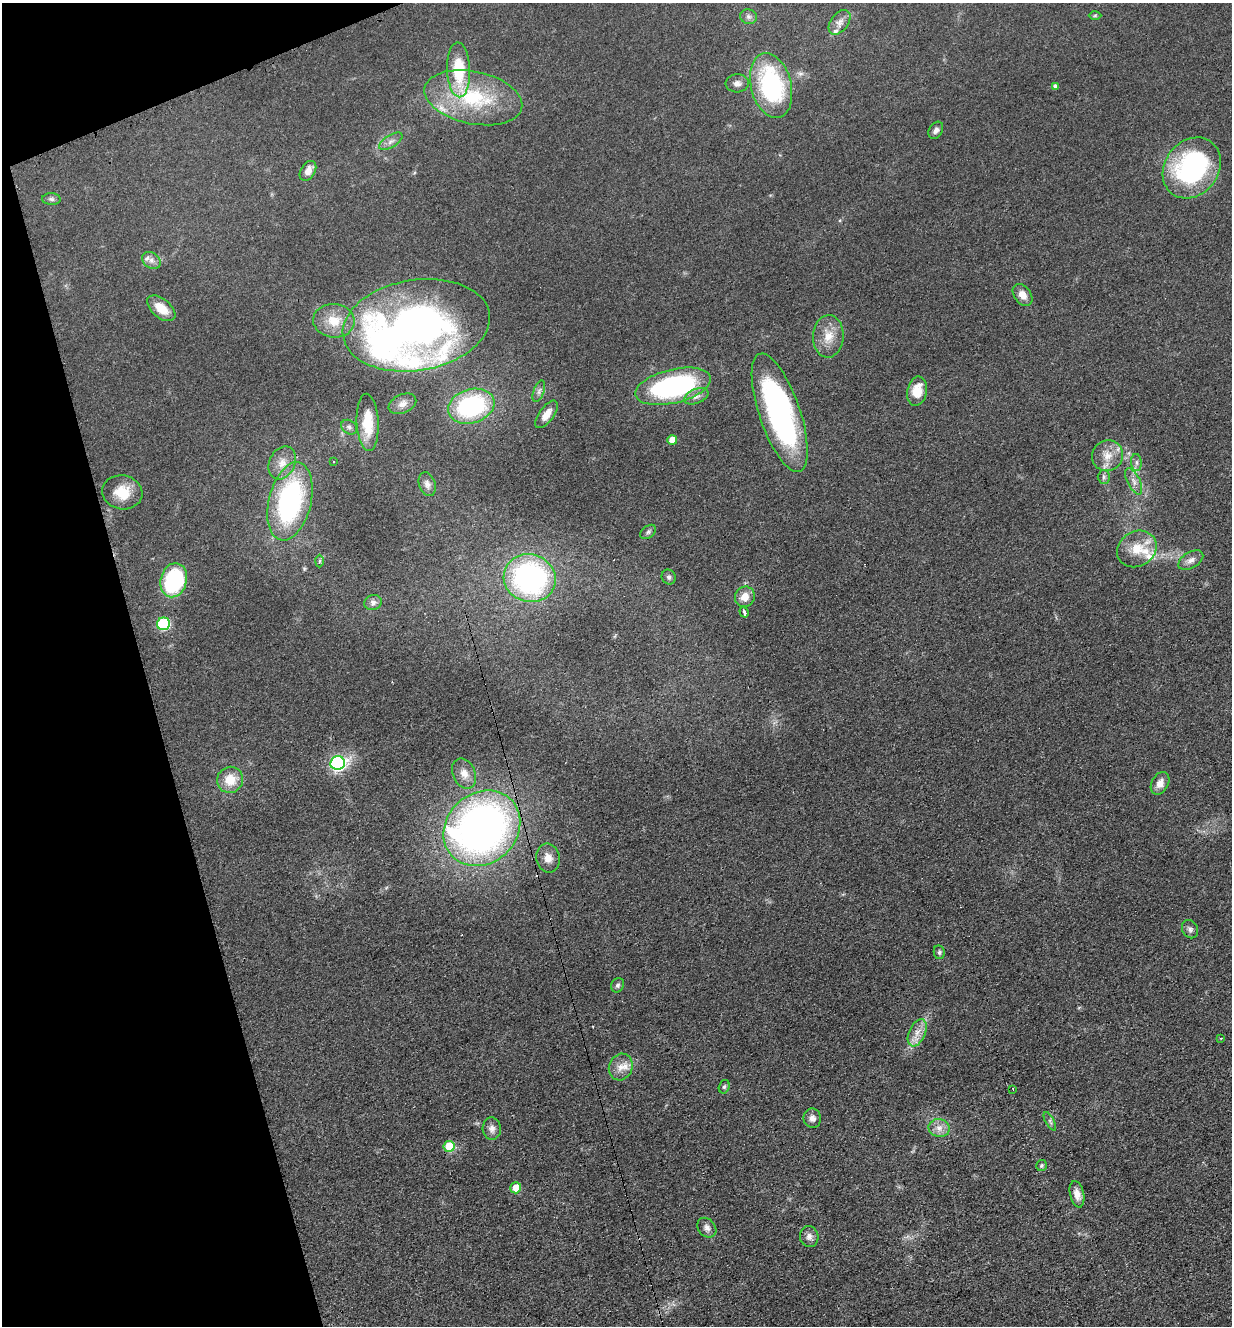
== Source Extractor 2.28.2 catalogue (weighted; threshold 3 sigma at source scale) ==
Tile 5 of 4 x 4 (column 1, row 2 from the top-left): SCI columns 304-1533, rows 2745-4068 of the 5402 x 5487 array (HDU 1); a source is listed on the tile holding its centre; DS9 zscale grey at full resolution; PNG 1234 x 1328 px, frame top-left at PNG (2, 3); each listed source drawn as its Kron ellipse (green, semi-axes under 4 px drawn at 4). Shown black and unused: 14% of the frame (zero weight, under 3 of 4 exposures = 7% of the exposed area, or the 3 px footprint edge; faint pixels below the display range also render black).
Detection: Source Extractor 2.28.2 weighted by HDU 2 'WHT'; one run over the whole footprint, this tile lists its part. Background 0.0607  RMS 0.0072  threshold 0.0322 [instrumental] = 3 sigma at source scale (4.5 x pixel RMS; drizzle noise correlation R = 1.50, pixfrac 1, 0.05/0.05 arcsec/px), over >= 5 px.
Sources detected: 84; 2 inside a brighter object's white glare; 2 cosmic-ray / hot-pixel residue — neither listed nor drawn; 6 inside a brighter listed object's ellipse — not listed separately; the other 74 listed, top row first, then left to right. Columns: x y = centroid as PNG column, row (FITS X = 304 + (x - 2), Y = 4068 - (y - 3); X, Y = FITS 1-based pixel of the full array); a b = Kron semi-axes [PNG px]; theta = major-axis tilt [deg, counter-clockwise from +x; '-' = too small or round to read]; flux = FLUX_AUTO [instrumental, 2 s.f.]
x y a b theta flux
1095 16 6 4 1 0.97
748 17 8 7 - 2.3
840 22 14 8 53 4.5
459 70 27 11 -88 33
737 83 11 9 4 3.7
771 85 33 20 -76 87
1055 86 4 4 - 2.8
473 98 50 26 -12 59
936 130 9 6 59 2.8
391 141 13 6 32 3.5
1192 168 32 26 52 110
308 171 11 7 58 6.6
51 199 9 6 -2 2
151 260 10 7 -36 3.4
1023 295 12 8 -54 6.1
161 308 16 9 -40 12
334 321 21 16 -5 16
416 325 74 45 9 360
828 336 21 15 87 13
673 386 38 17 14 140
539 391 11 5 70 2.4
917 391 15 9 79 13
696 396 13 7 21 4
402 404 14 9 25 5
471 406 24 17 17 83
780 413 62 20 -71 170
546 414 16 7 54 7.4
368 422 29 11 -87 20
349 427 8 6 -37 2.1
672 440 5 5 - 8.9
1107 456 16 15 - 11
333 462 3 2 - 1.3
1136 462 8 5 -84 2.2
282 463 17 12 65 8.8
1104 477 6 6 - 1.7
1134 481 14 6 -63 4
427 484 12 8 -72 3.7
122 492 20 17 -10 16
290 501 40 21 76 130
648 532 9 5 38 1.7
1137 549 20 17 32 18
1191 560 14 8 31 4.3
319 561 6 4 88 1.2
669 577 7 7 - 1.8
530 578 26 24 -16 160
174 580 17 13 76 73
745 597 10 9 - 7.6
373 602 9 7 18 3.3
744 612 5 3 - 4.1
163 624 6 6 - 52
338 763 7 6 - 160
464 774 15 11 -65 6.6
230 780 13 12 - 13
1160 783 12 8 60 5.8
482 828 41 35 42 380
548 858 14 11 -78 6.7
1190 929 9 7 -60 2.6
939 952 7 5 -82 1.5
618 985 7 6 - 1.8
917 1033 14 8 66 6.6
1221 1038 4 2 - 0.55
621 1067 13 11 67 7.2
724 1087 7 5 73 1.3
1013 1089 2 2 - 0.57
812 1118 10 8 -73 3.9
1050 1121 10 4 -61 1.6
939 1128 10 9 - 5.1
492 1129 11 9 -84 3.9
449 1146 5 5 - 22
1041 1165 5 5 - 1.2
516 1188 6 5 - 9.9
1077 1194 13 7 -77 5.2
707 1228 11 8 -48 3.4
809 1236 10 9 - 3.9